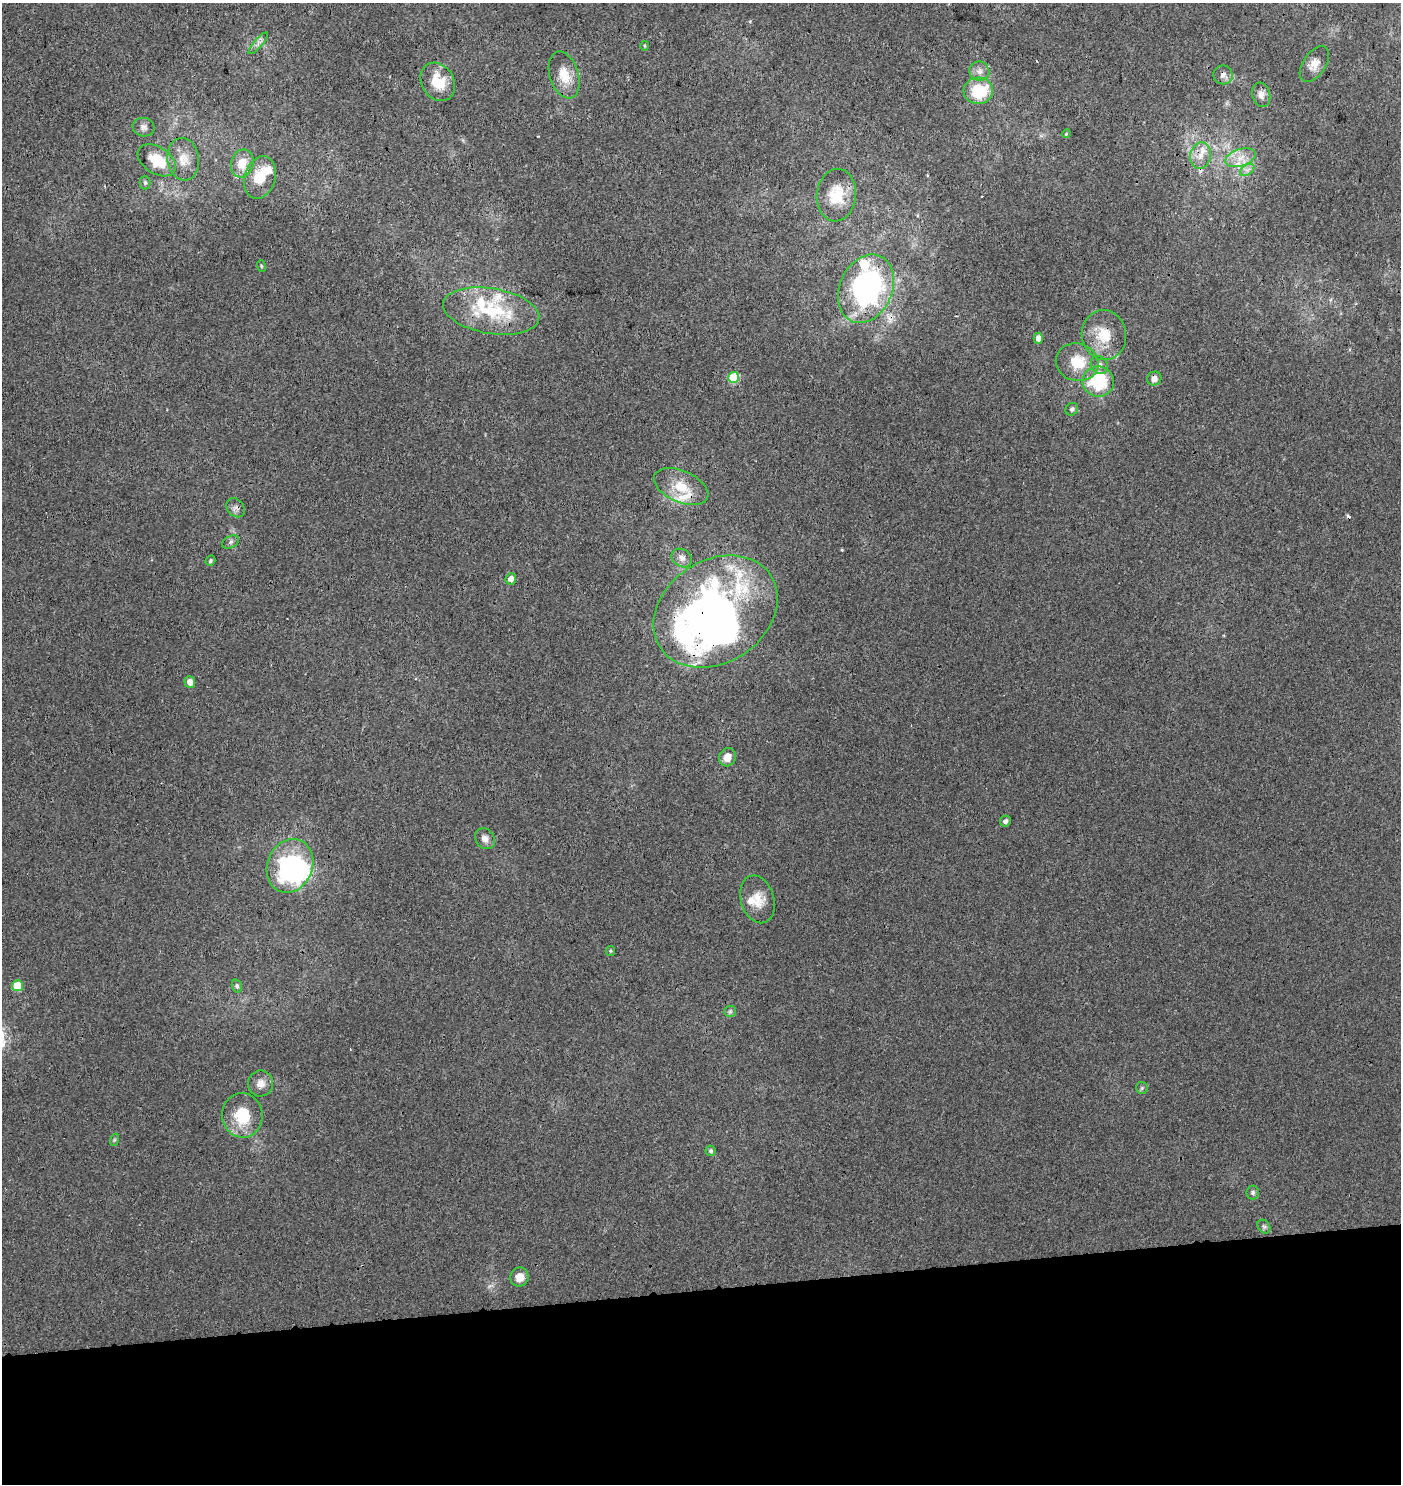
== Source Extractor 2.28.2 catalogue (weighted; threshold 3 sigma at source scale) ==
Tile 8 of 3 x 3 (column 2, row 3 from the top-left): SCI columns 1401-2799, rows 52-1533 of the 4244 x 4552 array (HDU 1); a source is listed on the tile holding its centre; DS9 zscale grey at full resolution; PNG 1403 x 1486 px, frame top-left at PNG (2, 3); each listed source drawn as its Kron ellipse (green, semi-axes under 4 px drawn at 4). Shown black and unused: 13% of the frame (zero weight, under 3 of 4 exposures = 5% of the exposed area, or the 3 px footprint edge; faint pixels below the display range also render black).
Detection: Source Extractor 2.28.2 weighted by HDU 2 'WHT'; one run over the whole footprint, this tile lists its part. Background -0.00215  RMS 0.0037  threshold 0.0169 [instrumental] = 3 sigma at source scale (4.5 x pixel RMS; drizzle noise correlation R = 1.50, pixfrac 1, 0.0396/0.0396 arcsec/px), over >= 5 px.
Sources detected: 70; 2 inside a brighter object's white glare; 5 cosmic-ray / hot-pixel residue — neither listed nor drawn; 7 inside a brighter listed object's ellipse — not listed separately; the other 56 listed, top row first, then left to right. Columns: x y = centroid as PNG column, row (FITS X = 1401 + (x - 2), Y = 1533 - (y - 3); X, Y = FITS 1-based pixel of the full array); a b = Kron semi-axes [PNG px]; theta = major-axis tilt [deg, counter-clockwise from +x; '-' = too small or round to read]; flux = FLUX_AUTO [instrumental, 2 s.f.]
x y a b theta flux
258 43 14 3 49 1.1
645 46 5 3 - 0.4
1314 64 20 11 56 4
979 71 10 9 - 2.1
564 75 24 14 -73 7.8
1223 75 10 9 - 1.9
438 82 20 16 -59 10
978 91 15 13 5 17
1261 95 12 9 -76 2.3
144 127 11 9 -13 1.7
1066 134 4 3 - 0.31
1200 156 13 10 75 3.9
1240 158 16 8 18 4.5
183 159 21 16 -82 6.5
157 160 21 13 -33 11
242 163 14 11 75 5.7
1247 170 8 5 33 1.3
260 178 22 15 73 9.4
145 183 7 5 -90 0.74
836 195 26 19 84 11
261 266 6 3 -72 0.41
866 289 36 26 67 84
491 311 49 22 -9 26
1104 335 25 22 -83 11
1038 338 5 4 - 2.6
1077 362 21 18 -16 11
1099 365 9 8 - 1.8
733 377 5 5 - 15
1154 378 7 7 - 1.9
1098 381 16 15 - 25
1072 409 7 6 - 0.87
681 487 29 15 -24 9.8
236 508 10 8 -48 1.5
231 542 9 6 28 0.97
682 558 11 8 -33 1.9
210 561 5 4 - 0.6
511 579 6 5 - 2.5
716 612 66 51 33 220
190 682 6 5 - 2.8
727 757 9 8 - 4.1
1005 821 6 5 - 1.4
485 839 11 9 -53 2.2
290 866 27 22 68 54
757 899 24 16 -73 6.7
610 951 5 4 - 0.44
17 986 5 5 - 11
237 986 7 5 -72 0.91
730 1011 6 5 - 0.71
261 1083 13 12 - 3.1
1142 1088 6 5 - 0.67
242 1115 22 20 -84 13
114 1140 6 4 71 0.5
711 1151 5 5 - 0.82
1253 1192 7 6 - 0.94
1264 1226 7 5 -53 0.81
519 1277 9 9 - 3.8
Overlapping masked pixels (flux is a lower limit): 5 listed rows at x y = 1200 156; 866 289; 491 311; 1104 335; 716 612